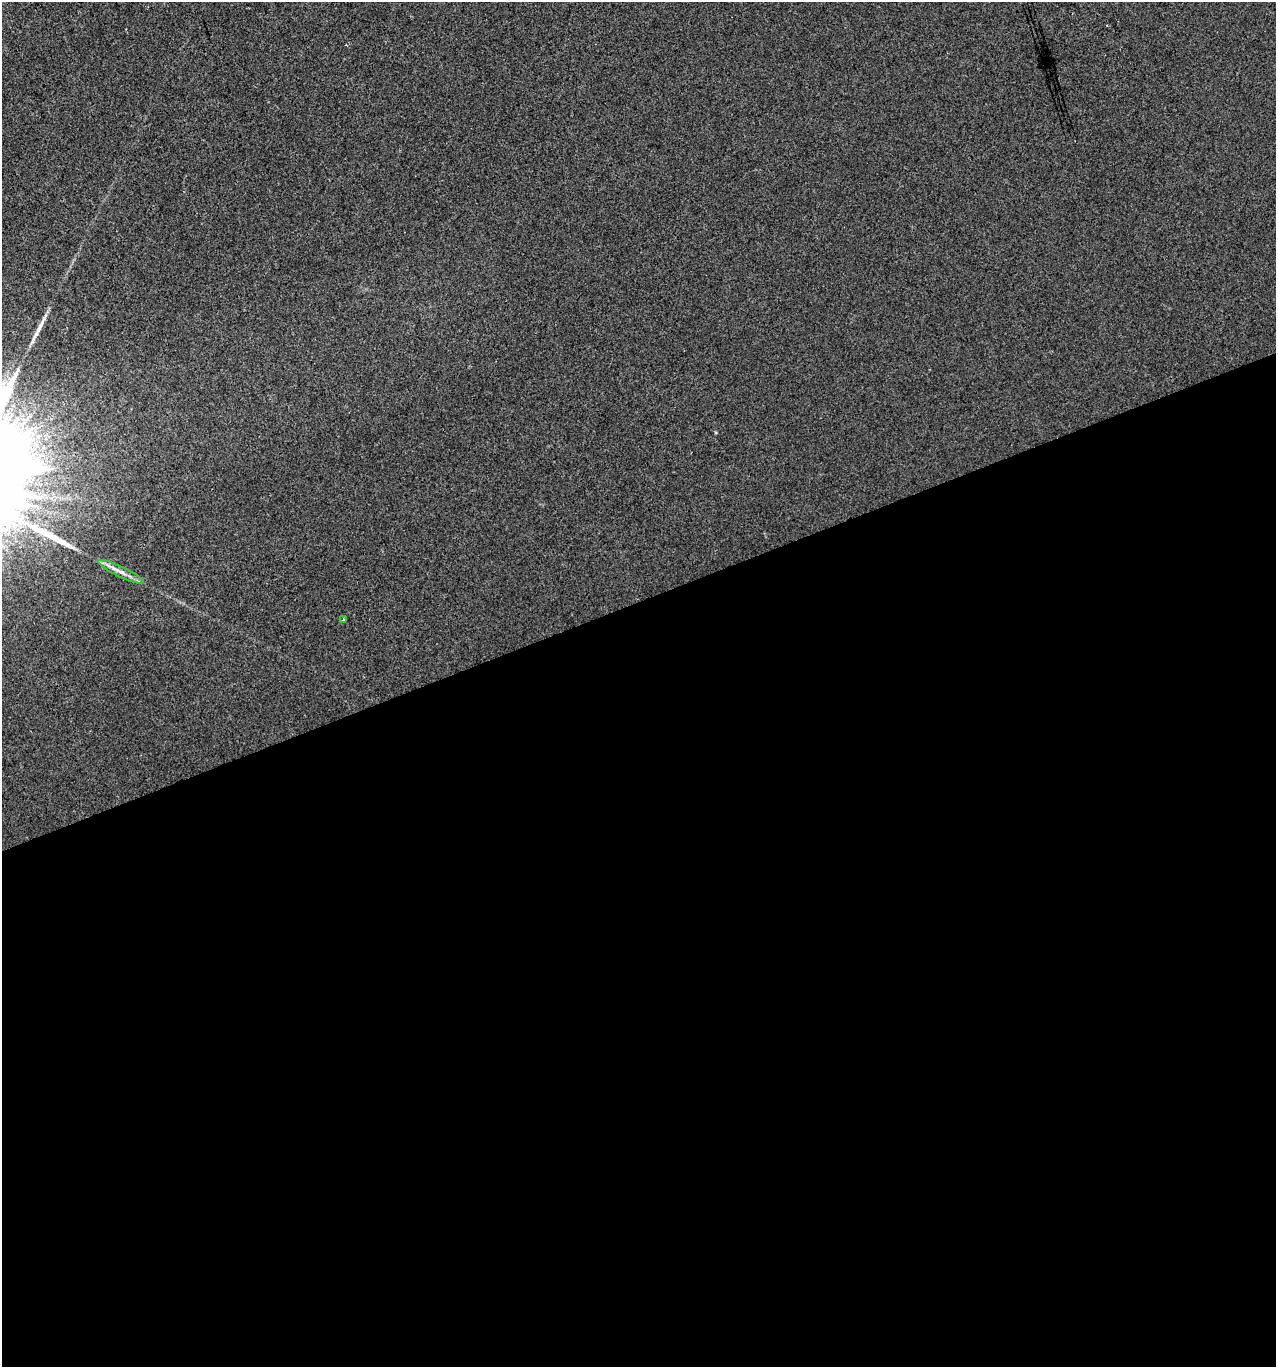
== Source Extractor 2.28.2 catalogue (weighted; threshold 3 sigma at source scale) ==
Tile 15 of 4 x 4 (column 3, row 4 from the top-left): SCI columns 2675-3948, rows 1-1365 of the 5294 x 5460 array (HDU 1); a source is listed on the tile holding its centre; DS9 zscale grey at full resolution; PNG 1278 x 1369 px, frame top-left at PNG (2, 2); each listed source drawn as its Kron ellipse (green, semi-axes under 4 px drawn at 4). Shown black and unused: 56% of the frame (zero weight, under 2 of 3 exposures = <1% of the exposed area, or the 3 px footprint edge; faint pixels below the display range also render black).
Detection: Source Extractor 2.28.2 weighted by HDU 2 'WHT'; one run over the whole footprint, this tile lists its part. Background 9.07e-04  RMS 0.0047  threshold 0.0212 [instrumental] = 3 sigma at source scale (4.5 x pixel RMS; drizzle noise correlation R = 1.50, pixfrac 1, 0.0396/0.0396 arcsec/px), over >= 5 px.
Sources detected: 4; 2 long thin detections or spike segments (spike, bleed or trail) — neither listed nor drawn; the other 2 listed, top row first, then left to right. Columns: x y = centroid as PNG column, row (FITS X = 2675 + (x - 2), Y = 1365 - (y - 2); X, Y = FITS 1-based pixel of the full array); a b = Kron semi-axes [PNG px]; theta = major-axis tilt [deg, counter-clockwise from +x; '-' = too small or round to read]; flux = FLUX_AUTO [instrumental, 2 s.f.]
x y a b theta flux
121 572 25 5 -26 3.9
343 620 4 2 - 0.34